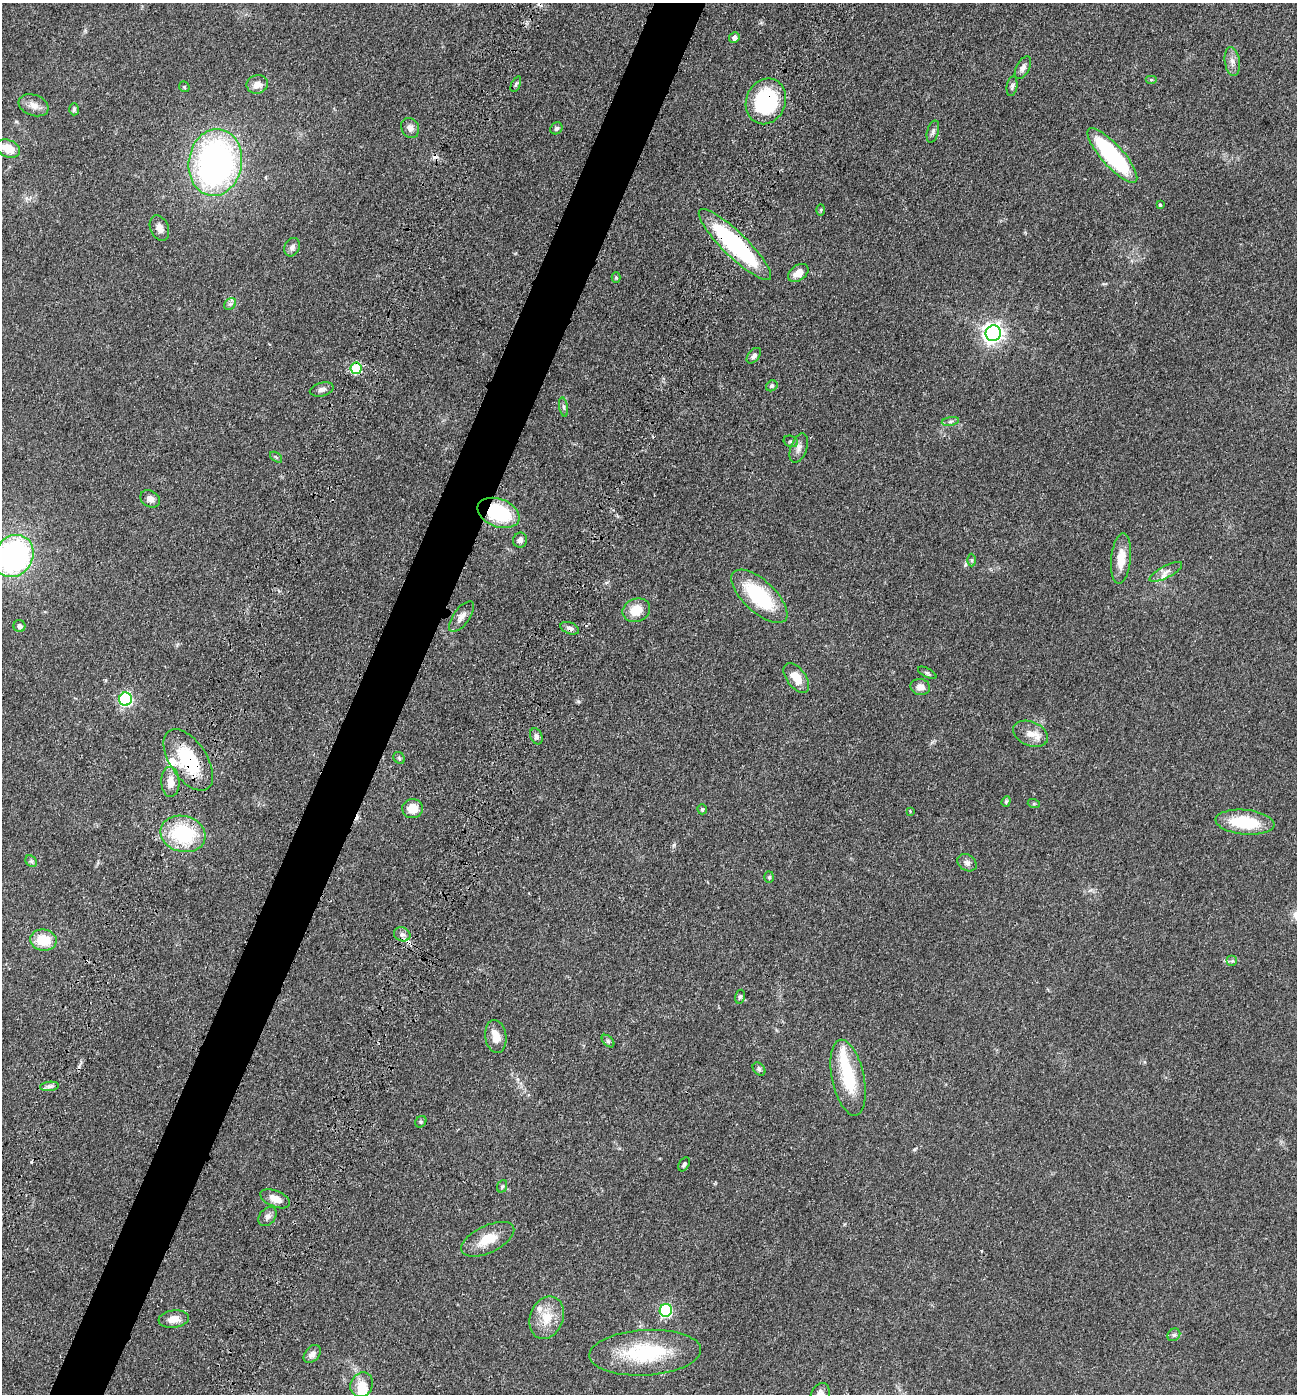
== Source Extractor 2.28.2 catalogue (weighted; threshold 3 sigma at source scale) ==
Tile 7 of 4 x 4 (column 3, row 2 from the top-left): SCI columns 2916-4210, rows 2913-4304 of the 5967 x 5890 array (HDU 1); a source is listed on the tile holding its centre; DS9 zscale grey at full resolution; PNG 1299 x 1396 px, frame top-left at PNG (2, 3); each listed source drawn as its Kron ellipse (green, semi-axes under 4 px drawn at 4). Shown black and unused: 4% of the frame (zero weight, under 3 of 4 exposures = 11% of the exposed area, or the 3 px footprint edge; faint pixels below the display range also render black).
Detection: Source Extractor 2.28.2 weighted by HDU 2 'WHT'; one run over the whole footprint, this tile lists its part. Background 0.0618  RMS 0.0045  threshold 0.0201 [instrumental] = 3 sigma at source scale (4.5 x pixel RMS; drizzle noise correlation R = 1.50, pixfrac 1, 0.05/0.05 arcsec/px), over >= 5 px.
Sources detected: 96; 1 inside a brighter object's white glare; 4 cosmic-ray / hot-pixel residue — neither listed nor drawn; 2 inside a brighter listed object's ellipse — not listed separately; the other 89 listed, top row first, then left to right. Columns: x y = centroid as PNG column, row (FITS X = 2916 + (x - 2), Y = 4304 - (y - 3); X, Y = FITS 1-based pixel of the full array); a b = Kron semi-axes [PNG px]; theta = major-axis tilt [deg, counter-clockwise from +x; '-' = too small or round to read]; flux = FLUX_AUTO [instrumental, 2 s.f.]
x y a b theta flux
734 38 5 5 - 1.9
1232 62 14 7 -81 2.7
1023 68 12 6 62 1.8
1151 80 6 4 0 0.52
257 84 11 9 12 3.8
516 84 8 4 67 0.8
1012 86 10 5 80 1.1
184 87 6 4 -46 0.56
766 101 23 19 68 41
34 105 15 10 -20 3.5
74 109 6 4 87 0.82
410 128 10 8 -61 2.1
556 128 6 5 - 1
933 132 11 5 74 1.3
8 149 12 8 -23 7.1
1112 155 35 11 -48 56
215 162 33 26 81 150
1160 205 4 4 - 0.49
821 210 6 4 88 0.5
159 228 13 9 -67 2.7
735 245 49 12 -44 65
292 247 9 7 62 1.8
798 273 11 7 35 4.2
616 277 5 4 - 0.66
230 304 6 5 - 1
993 333 8 7 - 220
754 356 9 5 50 1.5
356 368 6 5 - 25
772 386 6 5 - 0.73
322 389 12 6 14 1.6
564 407 10 4 -79 0.99
950 421 9 4 9 0.97
791 441 7 5 -23 0.88
799 448 15 8 71 2.5
276 457 7 3 -37 0.55
150 499 10 8 -29 2.5
498 513 22 14 -21 28
520 540 7 7 - 1.9
14 556 22 19 54 92
1121 559 25 10 84 7.3
972 560 6 4 89 0.57
1166 572 18 6 27 2.5
759 596 35 16 -43 32
636 610 14 11 22 7.9
461 617 18 8 53 2.9
19 626 6 6 - 1.7
570 628 10 5 -21 1.5
927 673 10 4 -28 0.9
796 678 17 9 -54 6.6
920 687 10 8 -12 3.1
125 699 7 6 - 65
1031 734 18 12 -23 5.1
536 736 8 6 -66 1.4
399 758 6 5 - 0.78
188 760 35 18 -56 28
170 782 15 9 -87 4.6
1006 801 5 4 - 0.62
1034 804 6 4 -18 0.52
413 809 10 9 - 6.5
702 809 5 4 - 0.68
910 811 3 3 - 0.38
1245 822 29 12 -5 20
183 834 23 18 -15 32
31 861 6 5 - 0.78
967 863 10 8 -33 1.8
769 877 6 5 - 0.67
402 934 8 6 -22 1.7
43 940 13 10 -7 11
1232 961 5 5 - 0.77
740 997 7 5 79 0.87
496 1037 16 10 -81 5.3
608 1041 7 4 -45 0.78
759 1069 7 5 -47 1
848 1078 38 16 -78 21
49 1086 9 4 8 1.2
421 1122 6 5 - 0.69
684 1164 7 5 58 1
502 1186 6 5 - 0.69
275 1199 15 8 -23 4.3
267 1216 11 7 49 1.8
488 1239 29 13 26 9.3
666 1310 6 6 - 49
547 1318 22 16 68 9.4
174 1319 15 8 7 4
1174 1335 7 5 43 0.93
645 1353 56 22 3 36
312 1354 10 7 50 2.3
362 1385 13 11 63 4.4
820 1394 12 9 63 2.9
Overlapping masked pixels (flux is a lower limit): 6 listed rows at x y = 766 101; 735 245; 356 368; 498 513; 570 628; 188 760
Isophote crosses this tile's border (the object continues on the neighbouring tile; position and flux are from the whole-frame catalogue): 2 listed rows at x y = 14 556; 820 1394